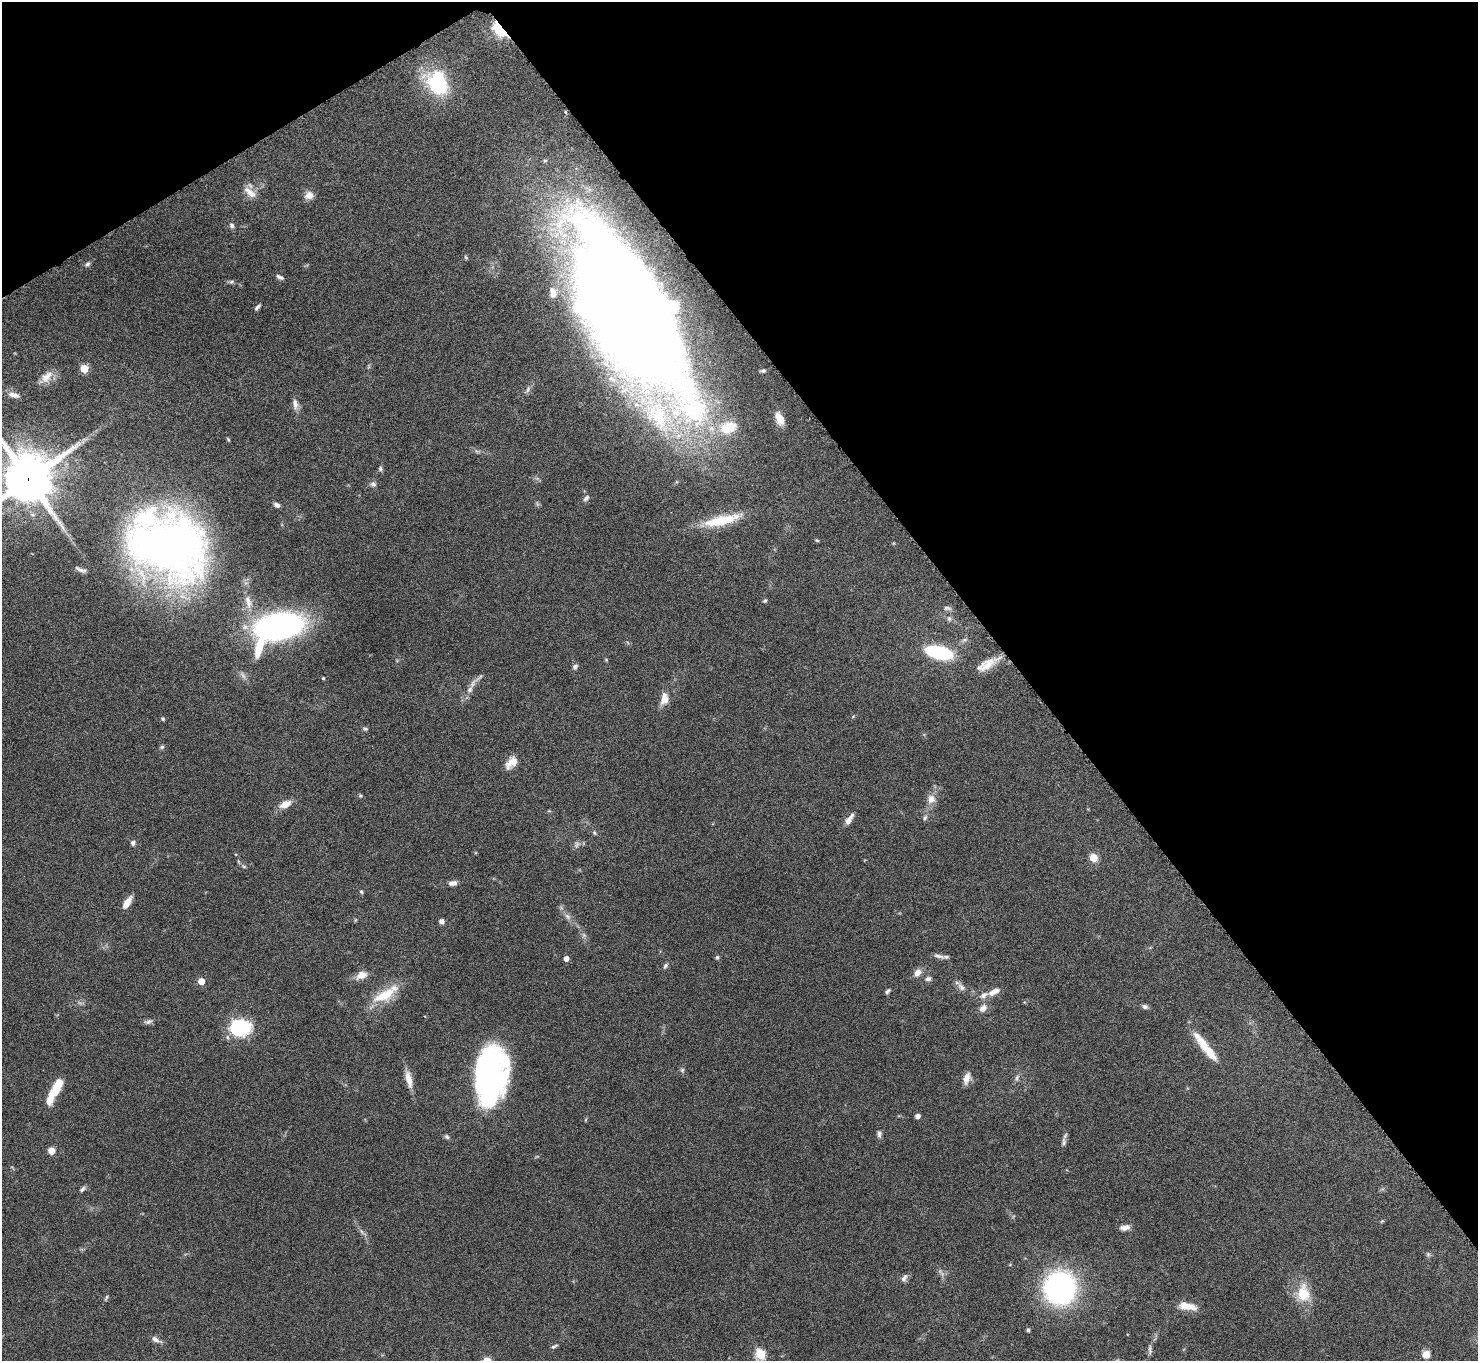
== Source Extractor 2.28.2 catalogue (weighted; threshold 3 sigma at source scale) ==
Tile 3 of 4 x 4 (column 3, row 1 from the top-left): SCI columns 2956-4431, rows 4244-5602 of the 5914 x 5909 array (HDU 1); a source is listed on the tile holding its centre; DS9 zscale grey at full resolution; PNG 1480 x 1363 px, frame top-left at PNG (2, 2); no overlay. Shown black and unused: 34% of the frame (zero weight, under 4 of 8 exposures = <1% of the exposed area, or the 3 px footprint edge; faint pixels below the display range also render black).
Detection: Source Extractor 2.28.2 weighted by HDU 2 'WHT'; one run over the whole footprint, this tile lists its part. Background 0.0778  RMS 0.0044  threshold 0.0181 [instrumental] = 3 sigma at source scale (4.09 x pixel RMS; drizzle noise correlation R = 1.36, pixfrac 0.8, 0.05/0.05 arcsec/px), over >= 5 px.
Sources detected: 124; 3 too faint to see at this stretch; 5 inside a brighter object's white glare — not listed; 10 inside a brighter listed object's ellipse — not listed separately; the other 106 listed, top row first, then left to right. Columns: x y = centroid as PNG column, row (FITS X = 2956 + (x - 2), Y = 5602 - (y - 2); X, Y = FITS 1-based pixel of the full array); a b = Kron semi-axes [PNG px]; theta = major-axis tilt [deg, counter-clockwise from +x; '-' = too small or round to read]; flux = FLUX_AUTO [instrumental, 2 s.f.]
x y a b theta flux
500 29 9 5 -53 80
438 85 37 22 -38 27
250 192 20 9 -40 4.4
309 195 11 9 22 3
232 225 8 6 -64 1.2
87 264 7 5 38 0.94
279 277 9 5 -28 1.2
231 282 7 5 0 0.84
257 307 8 4 49 1.1
627 310 174 65 -61 960
84 369 5 5 - 13
763 371 6 4 3 0.68
46 377 22 11 42 4.6
528 389 10 6 64 1.4
14 395 17 7 -16 2.7
295 404 16 7 -81 2.4
779 418 16 9 -66 4.6
228 439 6 4 -63 0.52
380 469 7 5 -86 0.82
28 479 17 17 - 2100
373 484 8 7 - 1.3
586 498 8 6 45 1.3
277 505 7 5 -28 1.5
722 520 48 11 14 16
817 540 6 4 -21 0.47
894 543 5 3 - 0.32
167 545 77 60 -14 230
81 570 13 4 -23 1.4
765 601 6 4 47 0.58
248 602 22 9 -76 5.7
947 608 12 6 -5 1.1
949 618 7 7 - 1.2
278 626 46 24 9 120
964 640 9 5 26 1
939 652 19 9 -13 37
988 665 28 10 33 6.6
575 667 7 6 - 1.1
243 675 12 5 -56 1.6
323 678 3 3 - 0.55
473 683 14 7 59 2.2
664 699 17 10 81 4.2
163 719 5 5 - 0.62
365 729 7 5 -11 0.77
162 747 6 5 - 0.75
511 763 17 10 48 4.5
360 796 6 5 - 0.56
931 799 13 11 87 3.5
285 804 15 8 24 4.3
925 818 8 5 63 0.94
849 819 17 7 57 2.8
594 833 7 5 -43 0.65
133 843 6 6 - 1.2
577 845 11 7 59 1.5
1093 858 5 5 - 15
244 866 7 4 -20 0.72
453 883 10 6 6 2.2
361 891 5 4 - 0.67
127 902 16 7 58 3.7
567 916 10 7 -45 1.8
355 920 6 3 71 0.39
441 921 5 5 - 1.8
584 935 7 6 - 1.1
938 956 17 5 -15 2
717 957 5 5 - 0.74
566 958 5 4 - 2.3
665 966 8 5 58 0.91
917 973 11 8 57 2.7
361 975 15 9 20 3.8
928 979 8 6 13 1.3
201 981 5 4 - 6.2
961 987 14 8 -49 2.2
888 991 8 4 48 0.87
994 992 17 7 26 3.4
384 995 35 15 27 13
1145 1007 7 5 -23 1.2
983 1008 13 9 45 2.6
148 1021 12 6 15 1.3
238 1028 7 6 - 100
1207 1049 38 10 -51 9.7
682 1070 6 6 - 0.76
488 1075 56 29 83 110
967 1078 15 8 72 2.9
1017 1078 10 5 78 1.3
409 1079 23 7 -78 4.7
55 1091 15 10 49 6.4
917 1116 4 4 - 2.1
879 1134 10 5 -85 1.2
447 1137 7 6 - 0.86
1064 1142 12 6 87 1.4
51 1151 7 7 - 3.2
82 1189 10 5 40 1.1
1382 1221 6 4 43 0.44
1125 1227 12 6 8 2.1
362 1232 13 4 -52 1.4
1428 1254 7 5 -70 0.86
904 1278 11 6 54 1.5
1060 1288 23 22 - 120
1303 1293 23 17 -88 11
106 1298 9 4 69 0.67
1187 1306 22 8 -10 5.9
1028 1330 4 4 - 0.93
155 1339 12 7 -39 2
554 1346 10 4 32 0.9
1150 1350 15 5 88 1.3
760 1354 6 5 - 28
1426 1354 10 10 - 3.1
Overlapping masked pixels (flux is a lower limit): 3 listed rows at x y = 500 29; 627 310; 28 479
Isophote crosses this tile's border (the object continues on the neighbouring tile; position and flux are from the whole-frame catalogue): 1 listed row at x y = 28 479